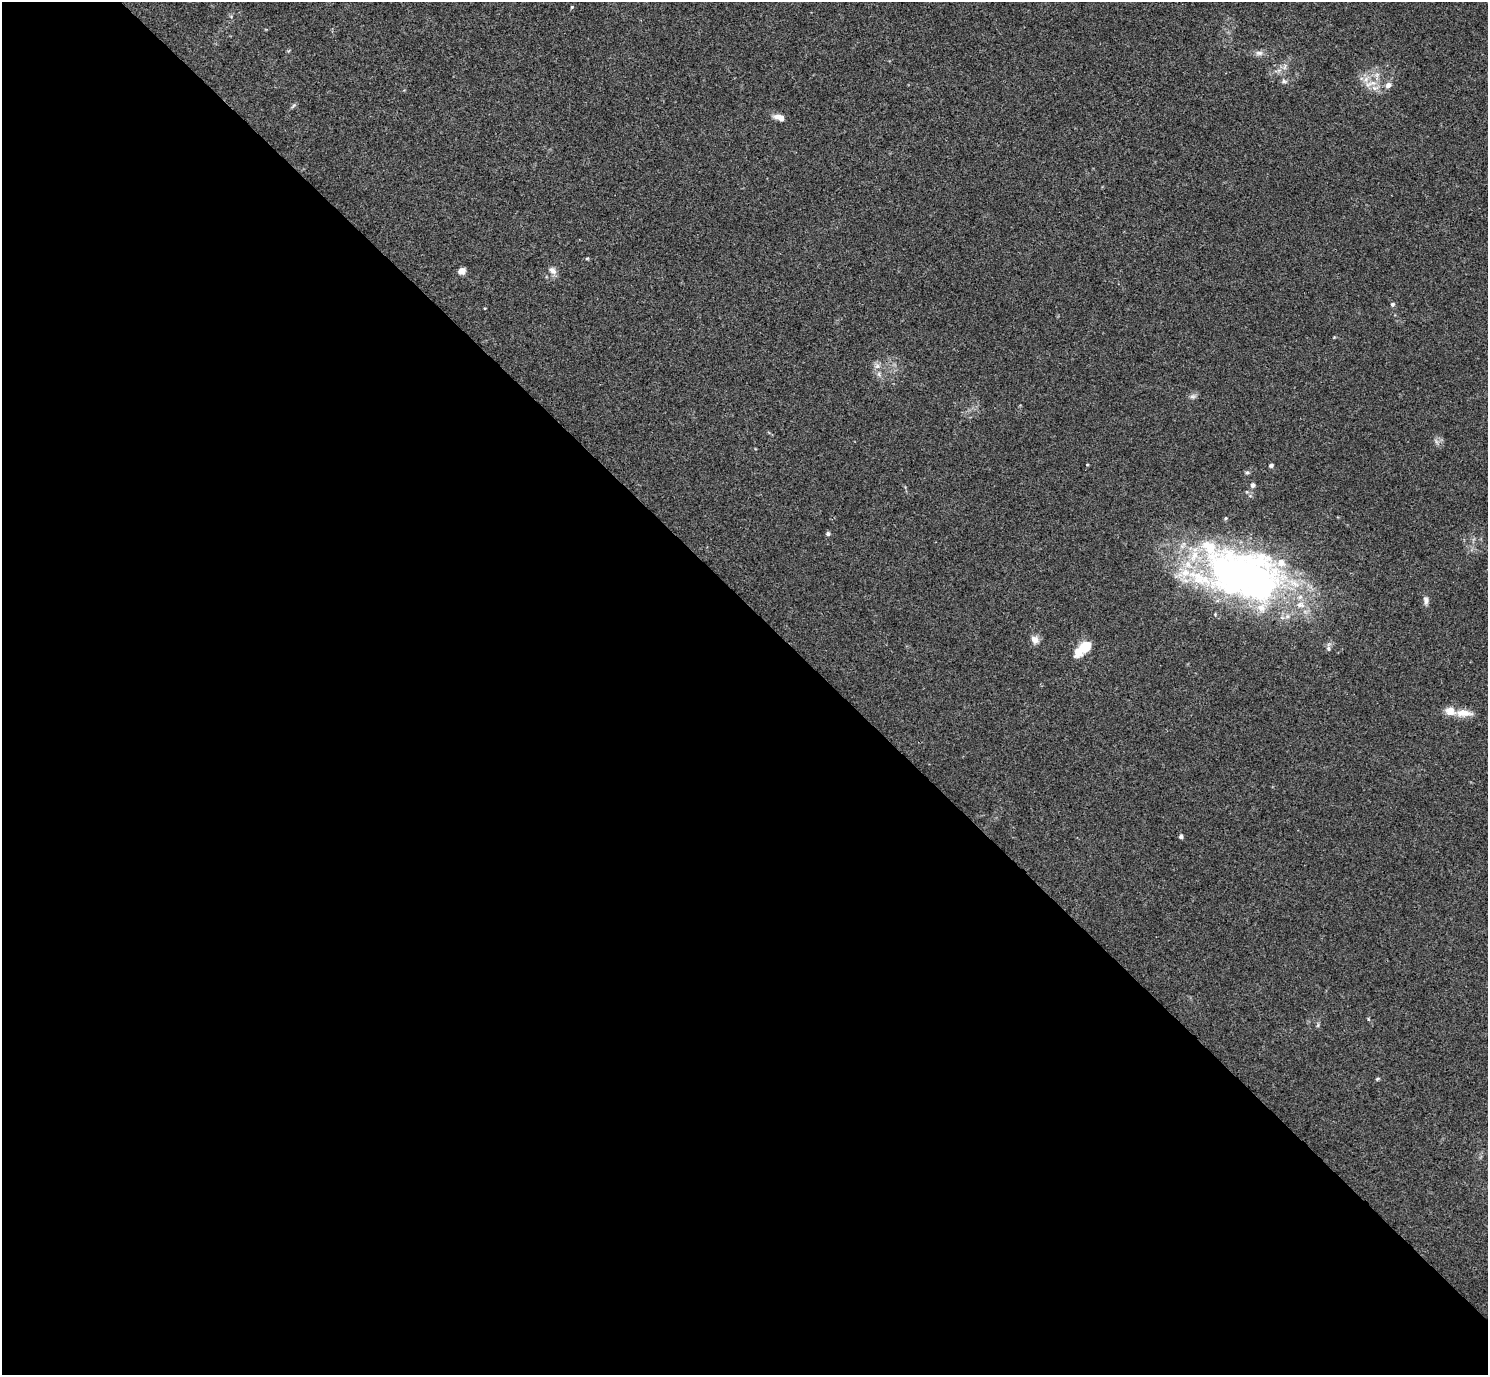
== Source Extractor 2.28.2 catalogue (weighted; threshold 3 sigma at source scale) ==
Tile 9 of 4 x 4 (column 1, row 3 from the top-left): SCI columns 44-1529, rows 1571-2943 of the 6029 x 6028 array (HDU 1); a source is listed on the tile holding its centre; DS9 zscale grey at full resolution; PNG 1490 x 1377 px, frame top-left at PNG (2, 2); no overlay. Shown black and unused: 56% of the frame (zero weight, under 3 of 4 exposures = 5% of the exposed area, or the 3 px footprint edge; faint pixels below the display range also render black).
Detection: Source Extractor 2.28.2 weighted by HDU 2 'WHT'; one run over the whole footprint, this tile lists its part. Background 0.0522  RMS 0.0045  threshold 0.0202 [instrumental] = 3 sigma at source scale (4.5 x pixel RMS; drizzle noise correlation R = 1.50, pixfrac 1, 0.05/0.05 arcsec/px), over >= 5 px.
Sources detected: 34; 1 inside a brighter object's white glare — not listed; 5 inside a brighter listed object's ellipse — not listed separately; the other 28 listed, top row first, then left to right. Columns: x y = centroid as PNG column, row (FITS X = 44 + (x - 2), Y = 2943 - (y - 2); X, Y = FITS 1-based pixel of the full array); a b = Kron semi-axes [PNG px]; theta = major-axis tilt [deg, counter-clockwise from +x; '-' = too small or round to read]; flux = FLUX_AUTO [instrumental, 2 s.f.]
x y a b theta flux
572 7 4 4 - 0.43
1259 53 11 7 0 1.9
1285 67 10 4 77 1.3
1284 81 8 5 -10 1.1
1372 83 12 7 9 3.6
1388 85 9 7 32 2
779 117 13 7 -20 3.5
587 258 5 3 - 0.52
462 271 8 7 - 2.8
553 271 12 7 -44 2.2
1392 304 5 5 - 0.91
877 366 7 7 - 1.6
879 374 7 5 -61 1.2
1192 397 10 4 0 1.1
1271 465 5 5 - 0.87
1247 472 5 5 - 0.75
1253 485 6 5 - 1.4
828 534 6 5 - 0.86
1240 575 102 61 -14 210
1426 600 11 6 -84 1.8
1035 640 11 9 -47 2.7
1083 648 20 9 42 13
1328 649 7 6 - 1.1
1450 710 6 5 - 7.8
1463 713 22 8 -3 5.7
1181 836 5 4 - 1
1368 1019 6 3 -72 0.47
1377 1079 7 4 32 0.56
Overlapping masked pixels (flux is a lower limit): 1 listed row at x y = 1240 575